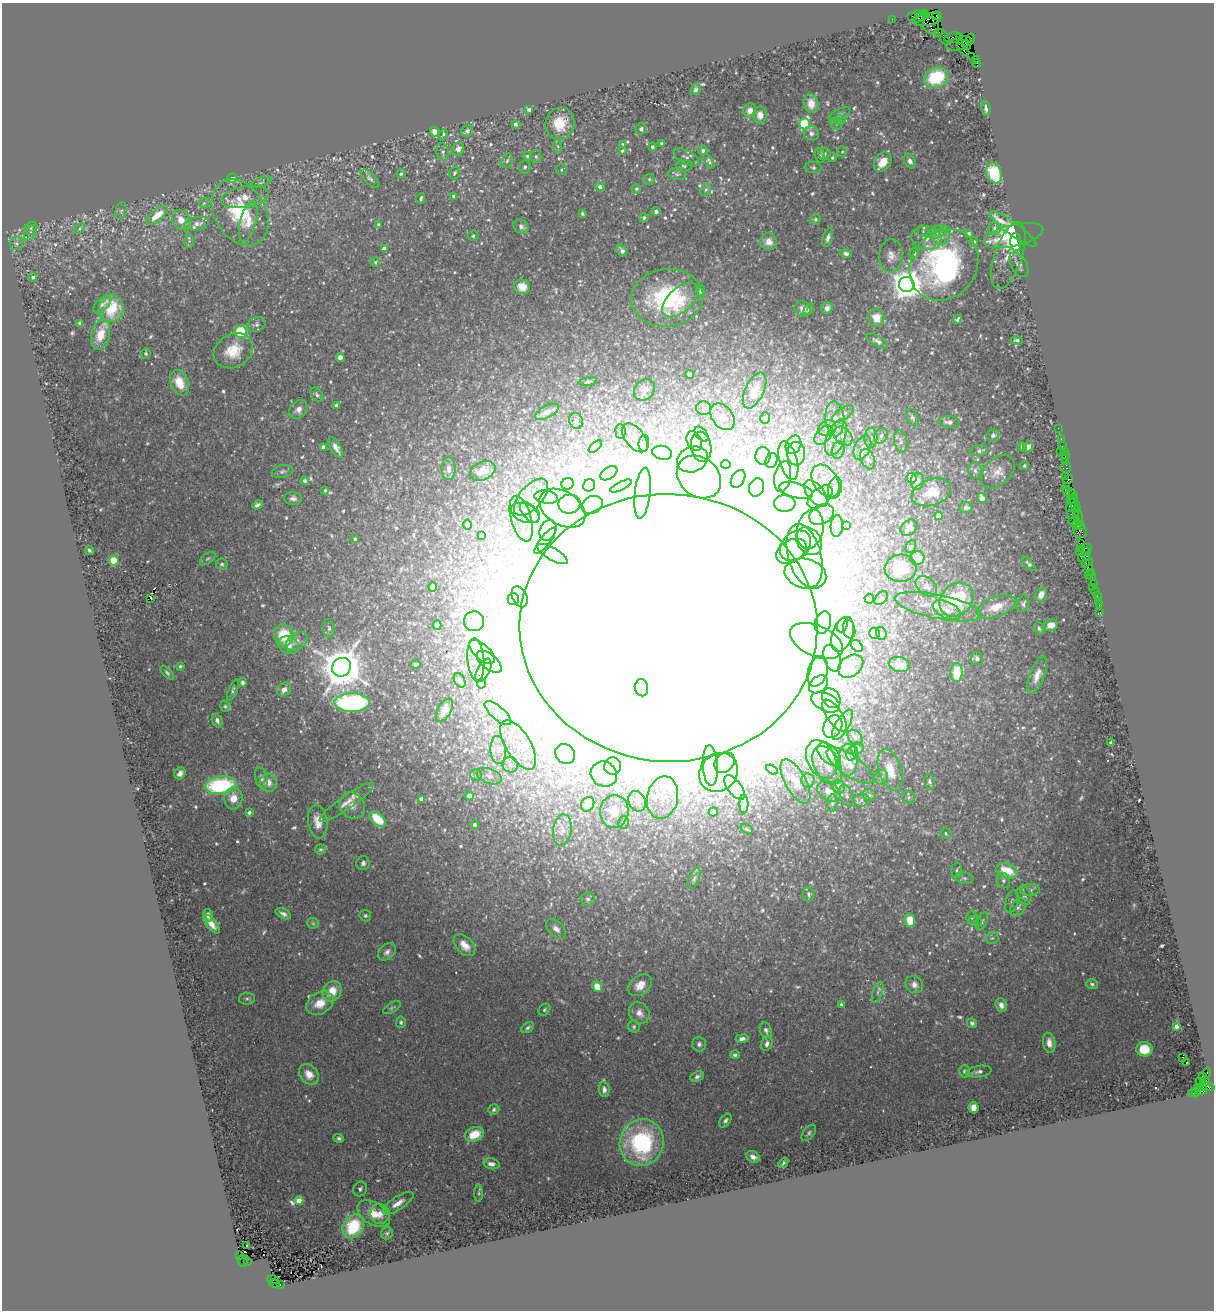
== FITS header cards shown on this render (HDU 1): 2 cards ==
NAXIS1  =                 1212
NAXIS2  =                 1308

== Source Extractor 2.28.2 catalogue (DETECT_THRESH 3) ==
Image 1212 x 1308 px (HDU 1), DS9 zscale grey, 1 PNG px = 1 image px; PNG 1216 x 1312 px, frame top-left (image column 1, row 1308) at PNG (2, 3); each listed source drawn as its Kron ellipse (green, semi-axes under 4 px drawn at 4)
Background 1.25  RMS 0.078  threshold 0.235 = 3 sigma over >= 5 px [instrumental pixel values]
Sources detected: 707; of the 707, the 500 brightest by FLUX_AUTO listed and drawn (207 fainter detections omitted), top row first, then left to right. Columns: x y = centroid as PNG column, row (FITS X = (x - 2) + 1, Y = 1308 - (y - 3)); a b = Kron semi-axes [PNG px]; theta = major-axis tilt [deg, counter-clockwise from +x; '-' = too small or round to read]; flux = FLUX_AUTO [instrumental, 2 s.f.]
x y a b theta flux
918 14 4 3 - 85
926 15 2 2 - 44
936 15 4 3 - 97
912 16 2 2 - 36
921 16 8 3 37 320
892 19 2 2 - 25
928 19 14 6 14 780
931 25 8 8 - 580
939 32 2 2 - 9.5
944 37 9 3 -59 120
953 38 8 5 13 370
959 38 3 2 - 80
970 39 5 3 - 130
959 43 13 6 19 690
966 45 5 3 - 190
963 50 7 4 -44 650
972 56 2 2 - 50
976 59 3 2 - 66
977 63 4 3 - 68
936 78 12 9 22 260
696 89 6 4 63 13
811 104 9 7 -81 74
986 108 7 4 -83 20
529 110 4 3 - 17
750 110 7 6 - 32
840 114 11 5 26 13
760 115 8 7 - 42
840 120 5 5 - 11
515 124 4 3 - 24
560 124 16 14 74 140
805 124 6 5 - 480
836 124 6 5 - 11
641 129 5 5 - 24
467 131 6 5 - 22
434 132 5 4 - 73
811 133 8 7 - 22
443 134 5 4 - 9
662 144 4 3 - 19
623 145 4 4 - 14
558 146 6 4 -86 11
652 147 4 4 - 16
458 149 7 6 - 32
703 150 5 4 - 13
622 151 4 3 - 9.6
443 152 9 6 -77 17
842 152 5 4 - 9.3
825 154 6 5 - 14
527 156 5 4 - 12
536 156 6 5 - 12
820 156 7 5 -74 20
686 157 14 6 -29 22
832 158 4 4 - 8.8
507 161 7 5 70 14
709 161 8 4 -58 13
910 161 8 5 -62 20
883 162 10 8 53 76
684 166 8 6 3 12
525 167 6 5 - 11
813 167 8 5 -5 12
561 170 5 5 - 9.6
455 173 6 5 - 14
994 173 10 7 -68 300
401 174 4 4 - 10
677 174 9 5 -10 14
232 178 5 4 - 200
370 179 12 5 -44 19
649 179 5 5 - 9.8
261 182 12 3 22 10
600 187 5 4 - 23
636 189 5 4 - 10
706 190 6 5 - 11
453 196 4 3 - 11
245 197 24 10 9 71
421 199 5 3 - 10
204 203 5 5 - 9.4
121 211 8 5 76 12
656 211 4 4 - 14
240 212 35 25 -60 340
582 214 4 3 - 12
157 215 13 5 41 97
644 218 4 4 - 13
815 219 5 5 - 9.2
181 220 10 8 -57 58
248 221 21 8 76 59
197 224 12 6 10 32
378 225 4 3 - 9.9
521 226 8 6 -41 20
31 228 7 5 44 12
994 228 6 6 - 13
79 229 6 4 46 8.8
1013 229 29 6 -36 160
923 231 5 5 - 10
938 232 10 6 20 22
30 233 8 5 59 15
968 234 4 3 - 14
1014 235 30 11 13 290
473 236 5 5 - 11
941 237 9 8 - 31
828 238 10 5 73 22
926 238 15 12 -11 60
189 241 7 5 -85 11
769 242 8 8 - 48
974 242 5 4 - 14
1016 242 9 5 -87 110
17 244 6 6 - 15
384 249 4 4 - 29
622 251 6 4 -57 22
914 253 5 5 - 12
846 254 6 4 -13 15
1008 255 35 14 72 84
891 256 16 12 87 52
375 262 4 4 - 9.5
944 265 37 32 52 1300
1019 265 13 8 -60 23
33 277 4 4 - 15
907 284 7 7 - 11000
522 287 8 7 - 73
700 291 5 5 - 9.6
667 298 36 29 5 570
680 300 22 12 43 110
102 305 11 6 44 16
111 308 14 12 84 210
827 308 6 5 - 29
803 309 8 7 - 30
809 309 6 4 51 9.8
876 318 9 8 - 72
957 319 5 3 - 10
79 323 3 3 - 12
256 324 9 7 24 19
241 332 6 6 - 360
101 334 16 9 76 94
1017 340 6 4 -4 12
877 341 12 5 -30 19
233 351 20 16 30 150
146 353 5 5 - 13
340 358 4 4 - 46
690 375 4 4 - 18
588 382 9 4 11 11
179 383 13 8 -66 110
644 390 11 9 49 28
754 390 19 9 65 78
317 395 8 5 -50 12
336 405 4 4 - 11
703 408 7 7 - 14
298 409 10 8 48 36
547 412 13 6 28 31
843 414 12 6 35 21
722 417 15 10 -53 45
912 417 9 5 -63 15
765 418 6 4 -89 8.7
835 419 17 9 -86 49
576 421 8 7 - 20
949 422 11 6 -6 31
827 428 9 7 26 20
1058 428 2 2 - 22
620 431 7 5 -84 9.1
701 434 8 5 -50 14
823 435 11 7 48 23
993 435 7 5 35 14
843 436 11 8 -48 36
881 436 8 6 58 21
635 438 17 9 -50 43
836 438 19 9 69 60
871 438 10 6 88 22
1061 439 2 2 - 47
694 441 10 7 -64 29
901 441 11 6 -80 23
644 443 8 5 84 15
793 445 9 7 64 29
1062 446 2 2 - 40
323 447 4 4 - 20
595 447 8 4 41 18
701 447 15 10 -81 53
1022 447 5 3 - 10
1028 447 6 4 65 23
336 448 11 5 -59 32
862 448 13 7 65 37
838 450 9 6 74 22
979 451 9 5 12 17
1060 451 3 2 - 85
1064 452 3 2 - 140
662 453 10 7 -12 19
796 454 12 9 -86 43
763 456 9 7 88 18
1065 456 2 2 - 59
692 459 16 12 20 64
868 459 11 7 -67 26
771 460 8 5 70 16
788 461 20 9 -75 80
1066 461 3 2 - 82
726 464 5 3 - 9.3
1025 465 4 3 - 9
1066 467 5 5 - 150
449 469 11 7 -90 40
282 471 11 6 13 17
483 471 13 8 26 92
975 471 8 6 -87 16
998 472 20 13 45 67
609 473 9 5 36 18
783 476 15 8 78 49
1065 476 4 3 - 310
699 477 24 19 -40 170
911 478 5 5 - 130
738 479 9 6 58 17
1068 479 5 3 - 320
305 481 4 4 - 18
825 481 18 12 -57 91
917 481 8 6 84 36
568 484 6 5 - 16
589 485 6 5 - 16
621 486 11 4 26 11
1066 486 2 2 - 180
756 487 9 7 70 26
835 488 11 6 77 28
325 490 4 3 - 8.9
796 490 17 7 -14 48
1068 491 7 3 -21 130
931 492 20 13 19 120
643 493 25 8 83 88
816 493 15 8 -52 55
1072 494 4 2 - 93
531 497 22 11 49 79
546 497 12 6 -8 23
820 497 15 8 42 54
293 498 9 6 -1 21
982 498 5 4 - 36
1073 498 5 3 - 220
1070 499 3 2 - 200
569 504 11 9 8 45
785 504 11 8 -5 47
257 505 5 3 - 16
592 505 11 8 28 1400
1072 505 7 4 59 380
1076 505 4 2 - 140
966 507 6 5 - 24
562 508 25 16 -33 160
1077 509 3 2 - 77
530 512 12 6 -49 34
525 513 15 9 -20 44
822 514 13 9 27 42
1073 515 6 2 -18 140
939 516 4 4 - 37
1079 517 8 3 -79 420
521 519 23 10 -74 58
1074 521 6 3 19 820
1077 524 5 4 - 350
467 525 5 3 - 28
837 526 11 6 87 14
847 526 4 3 - 9.3
1080 526 3 3 - 230
909 528 9 7 42 19
810 529 20 13 78 130
548 530 11 8 64 33
1080 531 7 6 - 390
481 536 4 3 - 9
355 539 3 3 - 8.7
545 541 16 5 52 21
809 541 15 11 -51 73
1081 543 2 2 - 71
795 546 17 13 41 78
911 547 7 4 64 9.7
1085 548 6 3 13 140
90 551 5 3 - 11
791 551 16 11 29 58
1079 551 3 3 - 170
1086 551 4 3 - 110
552 554 17 6 -30 38
805 556 32 16 -75 190
1087 556 3 2 - 98
917 558 7 7 - 110
1081 558 2 2 - 160
208 559 9 5 39 11
114 561 5 4 - 250
1086 563 3 3 - 100
222 564 6 5 - 11
1029 564 9 4 -47 14
1089 565 7 4 85 460
901 568 16 13 4 220
1091 572 3 2 - 73
805 574 21 15 -15 110
1088 574 2 2 - 38
1092 576 5 3 - 160
1094 583 2 2 - 19
926 586 12 8 -42 37
433 587 4 4 - 36
1092 587 2 2 - 29
1095 591 3 3 - 110
1041 595 7 5 64 38
1097 596 2 2 - 16
520 597 11 7 -63 27
151 598 3 2 - 23
881 598 8 5 46 12
513 599 6 5 - 81
869 599 5 5 - 17
956 600 18 15 46 380
1098 601 2 2 - 40
1023 604 8 6 72 13
1099 605 2 2 - 15
938 607 44 12 -12 140
996 607 20 10 21 96
947 610 15 8 -27 45
1100 612 3 2 - 20
474 621 10 10 - 46
823 622 11 7 71 45
437 625 4 3 - 40
842 625 7 5 69 12
1051 625 7 6 - 41
329 628 9 5 -83 15
668 628 149 134 -3 230000
1039 628 6 5 - 10
849 629 9 6 -78 33
874 633 5 5 - 120
843 634 18 10 71 66
881 634 6 5 - 15
284 635 11 9 -73 190
297 641 12 8 35 32
817 641 28 15 -24 210
289 645 10 8 -24 43
857 646 7 5 -44 12
482 652 16 7 -41 57
832 658 14 8 -71 58
977 659 6 6 - 21
476 660 21 8 -85 61
489 662 15 7 -39 47
416 664 5 3 - 16
899 664 10 7 -12 47
180 666 3 3 - 10
851 666 14 10 38 42
342 667 10 9 - 24000
483 670 13 6 63 22
818 671 15 9 72 62
956 672 9 6 87 150
167 673 8 4 -45 11
1037 675 20 7 69 55
460 680 8 5 -61 10
242 683 4 4 - 17
482 684 5 3 - 9.4
818 684 10 7 40 30
641 688 8 6 -85 2000
284 689 7 6 - 35
233 690 11 4 67 12
831 698 11 8 -49 25
352 702 18 9 0 750
826 702 15 9 -25 52
225 706 6 4 -75 9
444 710 12 6 62 40
498 713 16 6 -41 43
835 716 18 7 -55 56
217 720 7 5 -66 16
842 725 17 6 60 35
833 726 12 9 65 48
855 737 8 6 -47 22
1111 743 3 3 - 10
518 745 28 12 -59 150
857 748 6 6 - 27
498 750 14 7 -86 41
852 753 8 5 69 24
565 754 10 9 - 51
829 754 14 8 -45 88
821 759 20 14 -64 120
848 760 16 10 86 70
725 763 11 9 46 40
510 765 8 7 - 26
827 765 20 13 -62 110
613 766 8 8 - 33
710 766 20 7 -87 74
850 766 28 10 -34 120
772 770 6 4 -29 10
890 770 22 11 -73 140
719 772 20 18 46 130
180 773 6 5 - 24
604 774 13 12 - 61
476 775 6 6 - 15
489 776 13 7 -21 34
881 777 7 7 - 18
261 778 11 6 -74 16
795 781 24 10 -61 68
808 781 7 6 - 19
268 782 9 8 - 45
929 782 8 5 -77 19
220 785 16 8 8 580
735 787 14 7 -53 310
839 787 7 6 - 56
829 792 13 8 -35 50
869 795 7 5 -24 18
469 796 4 4 - 64
847 796 11 6 -68 26
909 797 6 6 - 12
233 798 11 9 85 67
662 798 21 15 78 140
421 799 4 4 - 36
861 800 8 6 3 20
637 801 10 8 -66 42
347 802 32 6 35 56
832 803 8 5 86 15
588 804 7 6 - 60
744 804 9 4 -90 15
352 806 14 12 -50 53
614 811 16 14 85 56
249 812 4 3 - 17
713 812 5 4 - 18
378 819 10 6 -44 150
318 821 17 9 -83 71
623 822 6 5 - 9.9
474 825 4 4 - 18
746 829 6 4 -33 9.3
562 830 16 9 81 41
945 833 5 5 - 9
320 849 6 5 - 9.1
363 863 7 6 - 17
957 870 8 5 87 11
1007 871 11 7 -21 170
964 878 9 6 -9 13
694 879 11 5 66 17
1003 880 8 6 -78 21
1030 890 10 6 4 19
809 894 7 5 -84 13
1024 895 10 7 -64 23
588 899 7 6 - 13
1012 902 11 6 74 19
1018 907 10 6 56 23
283 914 8 5 -25 18
208 915 6 4 -75 21
365 915 6 5 - 10
972 918 6 5 - 10
910 920 7 5 -80 85
975 921 7 4 -18 9.1
982 921 10 4 66 14
313 923 6 5 - 9.4
212 924 11 5 -51 39
556 929 12 7 -43 32
992 938 6 6 - 11
464 945 13 8 -46 54
387 952 10 7 45 24
1092 984 6 4 -19 13
640 985 13 9 40 53
914 985 9 8 - 28
597 987 5 4 - 80
332 991 11 8 58 83
878 992 11 5 71 16
247 999 8 6 0 13
320 1003 14 10 30 83
841 1004 4 3 - 11
1001 1005 7 5 -72 31
392 1008 10 5 30 11
544 1010 6 5 - 9.4
639 1013 11 9 -54 44
401 1022 6 5 - 10
972 1023 5 4 - 14
1176 1026 4 4 - 20
634 1027 6 5 - 9.9
528 1028 7 4 34 13
766 1030 8 6 -68 19
742 1039 6 4 8 20
1049 1043 10 6 -80 33
699 1044 7 7 - 18
767 1044 7 5 69 20
1144 1049 8 7 - 99
735 1055 5 4 - 10
1182 1057 3 2 - 9.3
1186 1062 3 2 - 660
964 1071 6 5 - 11
979 1072 12 5 8 22
1207 1073 5 3 - 470
309 1074 11 8 -48 50
697 1076 7 5 23 17
1202 1076 2 2 - 14
1199 1082 3 3 - 65
1205 1082 5 3 - 380
1202 1087 4 2 - 200
1207 1087 7 3 -14 320
604 1090 7 5 -85 24
1202 1090 5 4 - 360
1196 1091 6 3 82 300
1192 1093 3 2 - 60
974 1108 6 5 - 33
494 1110 6 5 - 11
725 1121 8 4 53 15
809 1133 9 5 51 14
474 1134 10 7 21 110
339 1138 5 4 - 14
642 1143 23 22 - 660
753 1157 7 5 -29 25
783 1163 6 4 52 11
491 1164 8 5 -12 27
360 1189 7 7 - 15
479 1193 8 4 89 10
299 1201 4 4 - 44
398 1203 18 6 33 52
374 1214 18 11 -32 98
380 1214 10 9 - 40
353 1226 12 10 58 280
387 1233 6 5 - 11
246 1246 3 3 - 16
240 1255 3 2 - 13
243 1260 6 5 - 250
247 1261 2 2 - 110
273 1280 6 3 -17 110
275 1283 5 4 - 250
280 1284 3 2 - 320
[207 fainter detections neither listed nor drawn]